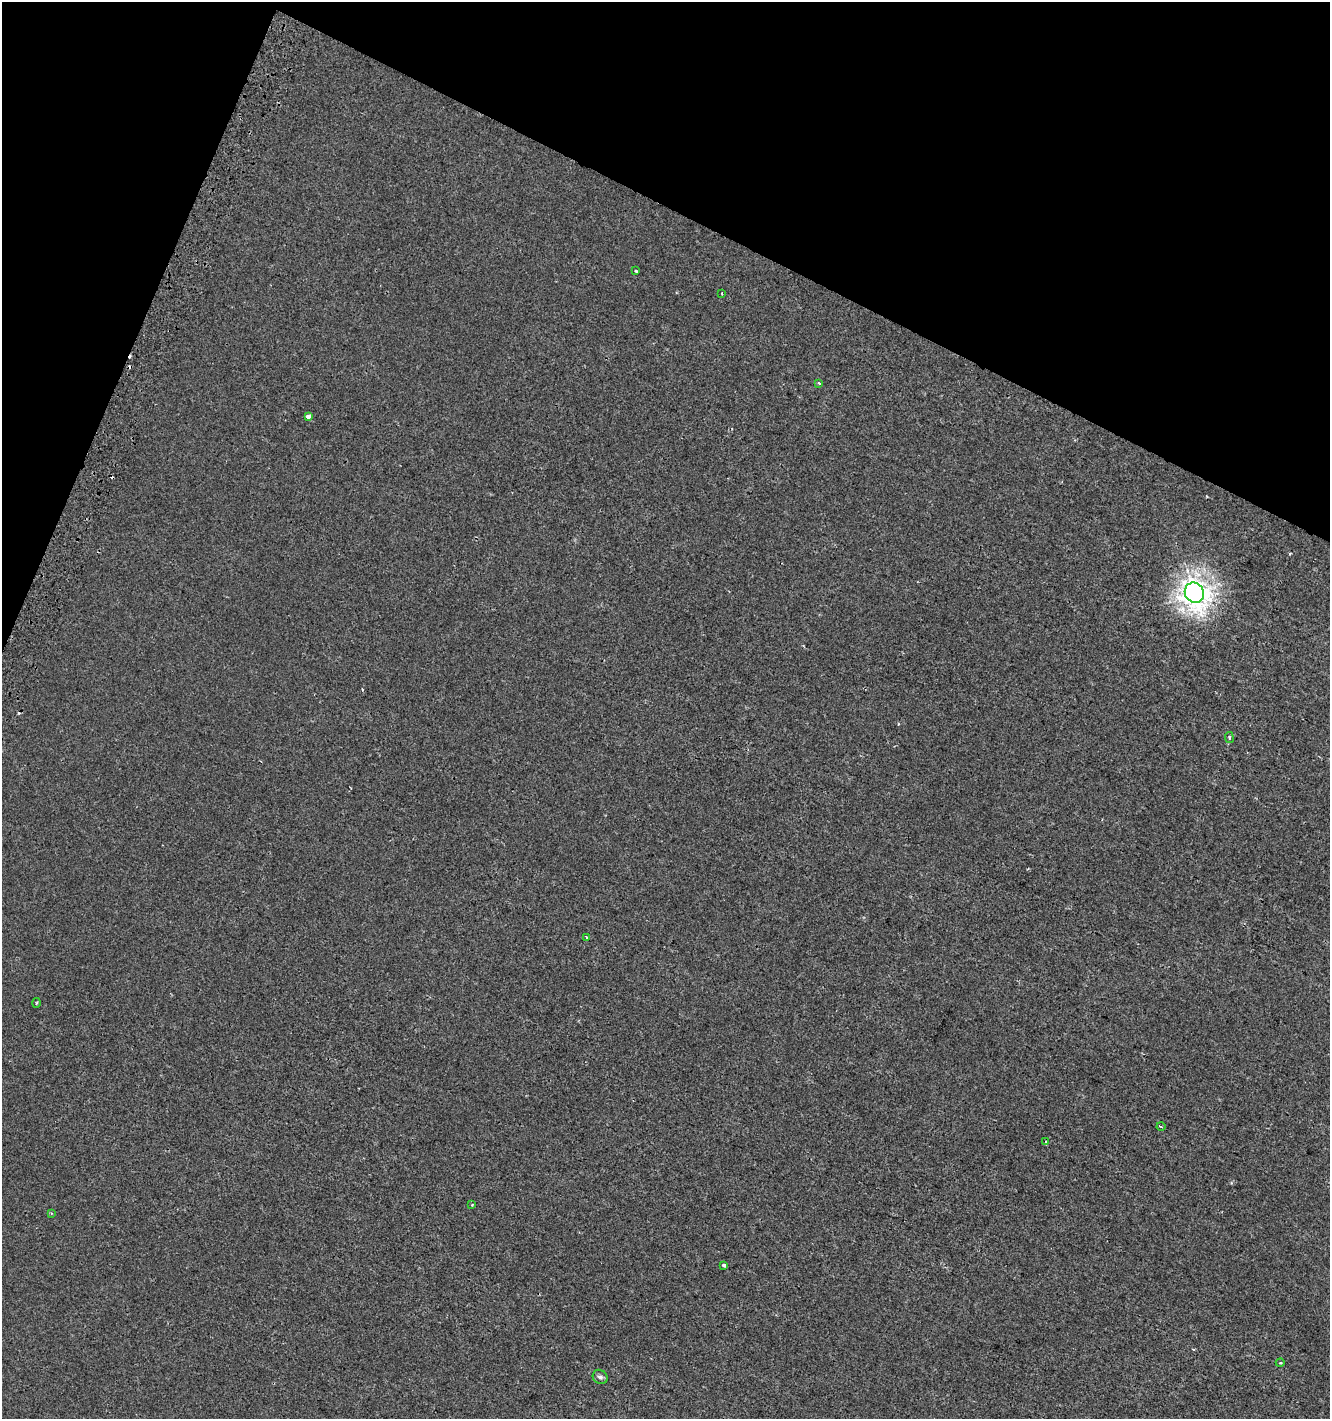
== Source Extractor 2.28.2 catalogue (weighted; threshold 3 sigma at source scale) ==
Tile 2 of 4 x 4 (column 2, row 1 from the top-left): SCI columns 1637-2964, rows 4270-5686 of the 5865 x 5714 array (HDU 1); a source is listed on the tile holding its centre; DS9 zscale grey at full resolution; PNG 1332 x 1421 px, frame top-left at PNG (2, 2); each listed source drawn as its Kron ellipse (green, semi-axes under 4 px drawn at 4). Shown black and unused: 20% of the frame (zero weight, under 2 of 3 exposures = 2% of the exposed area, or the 3 px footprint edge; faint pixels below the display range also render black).
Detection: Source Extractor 2.28.2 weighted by HDU 2 'WHT'; one run over the whole footprint, this tile lists its part. Background 3.61e-04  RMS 0.0028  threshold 0.0125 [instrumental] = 3 sigma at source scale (4.5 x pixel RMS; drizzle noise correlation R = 1.50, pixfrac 1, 0.0396/0.0396 arcsec/px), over >= 5 px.
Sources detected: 19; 4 cosmic-ray / hot-pixel residue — neither listed nor drawn; the other 15 listed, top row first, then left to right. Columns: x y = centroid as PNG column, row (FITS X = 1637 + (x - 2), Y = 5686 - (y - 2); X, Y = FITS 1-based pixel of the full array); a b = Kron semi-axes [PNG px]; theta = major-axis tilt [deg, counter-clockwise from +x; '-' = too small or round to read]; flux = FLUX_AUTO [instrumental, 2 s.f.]
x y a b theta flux
636 271 3 3 - 0.33
722 293 2 2 - 0.31
819 383 3 3 - 0.41
308 417 4 3 - 2.1
1194 593 10 9 - 240
1229 738 5 3 - 0.3
587 937 3 3 - 0.8
37 1003 5 3 - 0.28
1161 1126 4 3 - 0.32
1046 1142 4 3 - 0.41
472 1204 3 3 - 0.41
51 1213 4 3 - 0.24
724 1265 4 3 - 0.67
1280 1363 4 3 - 0.2
600 1377 8 6 -37 0.89